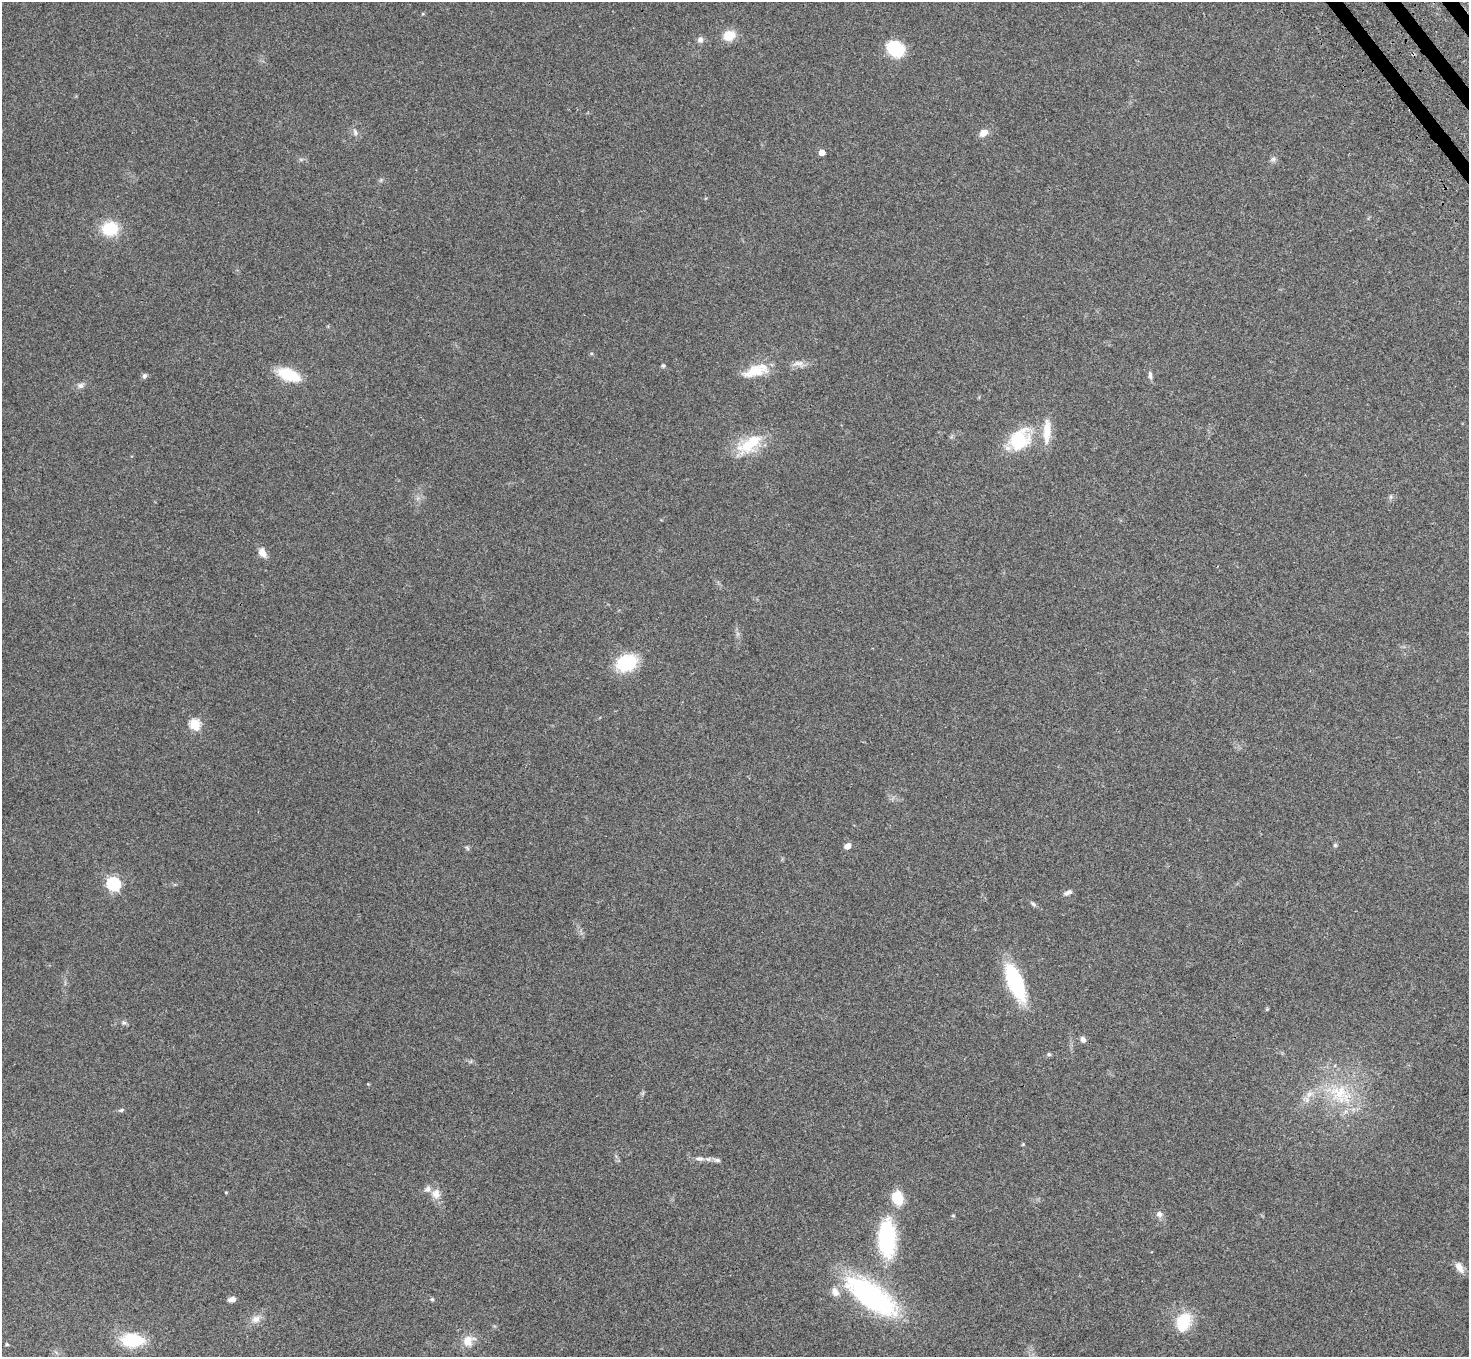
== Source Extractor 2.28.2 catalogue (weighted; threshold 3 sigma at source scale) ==
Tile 10 of 4 x 4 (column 2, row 3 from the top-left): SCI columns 1547-3013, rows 1711-3065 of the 6026 x 5994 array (HDU 1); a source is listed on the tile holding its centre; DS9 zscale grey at full resolution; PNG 1471 x 1359 px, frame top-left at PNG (2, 2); no overlay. Shown black and unused: <1% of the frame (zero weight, under 3 of 4 exposures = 5% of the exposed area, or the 3 px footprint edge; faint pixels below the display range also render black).
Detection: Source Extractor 2.28.2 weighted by HDU 2 'WHT'; one run over the whole footprint, this tile lists its part. Background 0.224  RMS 0.0087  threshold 0.039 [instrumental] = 3 sigma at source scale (4.5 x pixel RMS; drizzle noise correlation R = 1.50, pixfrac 1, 0.05/0.05 arcsec/px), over >= 5 px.
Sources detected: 58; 3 inside a brighter listed object's ellipse — not listed separately; the other 55 listed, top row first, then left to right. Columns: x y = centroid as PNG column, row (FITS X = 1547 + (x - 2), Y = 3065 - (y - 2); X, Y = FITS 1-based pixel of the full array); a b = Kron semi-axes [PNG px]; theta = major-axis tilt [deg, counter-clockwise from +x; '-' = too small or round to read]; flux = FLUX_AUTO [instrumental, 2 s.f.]
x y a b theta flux
423 14 5 3 - 0.81
729 35 15 12 29 12
700 39 7 7 - 3.5
895 49 17 14 -31 37
355 132 10 6 -75 2.7
984 133 10 8 35 6.5
822 152 4 4 - 8.4
1273 159 7 6 - 2.3
110 229 13 11 0 38
798 363 17 7 6 5.5
663 366 6 5 - 1.3
753 372 29 15 26 19
289 375 19 10 -21 38
1150 375 12 5 -84 2.7
144 376 6 6 - 2.2
80 385 9 8 - 3.1
1047 431 35 9 87 15
1019 440 27 22 53 43
749 444 39 17 36 31
262 553 11 7 -56 7.4
626 663 17 13 23 54
195 724 5 5 - 62
1335 845 5 5 - 1.3
847 846 8 6 37 4.5
467 848 8 4 -53 1.3
113 884 6 6 - 130
1068 893 11 5 26 3
1033 904 8 5 -45 1.8
1015 983 32 12 -67 93
1267 1009 5 4 - 0.89
124 1023 7 5 40 1.8
1083 1039 7 6 - 3.2
1049 1054 5 5 - 1.1
368 1084 4 4 - 0.68
1309 1094 12 7 53 5.8
1341 1094 38 25 -36 50
121 1110 8 5 16 1.5
700 1159 13 6 -5 4
717 1160 10 5 -11 2.8
226 1192 4 3 - 0.64
436 1194 13 11 85 7.7
897 1197 14 11 -69 21
1159 1214 9 8 - 3.9
953 1216 5 3 - 0.75
887 1238 48 21 -89 73
1459 1267 15 8 -58 6.4
835 1292 13 9 -65 6.2
872 1297 52 20 -35 170
232 1299 8 5 11 3.9
432 1299 5 5 - 1.1
256 1319 13 10 20 6.1
1183 1322 21 16 67 29
132 1340 16 10 0 55
468 1341 17 14 34 11
7 1344 4 3 - 1.3